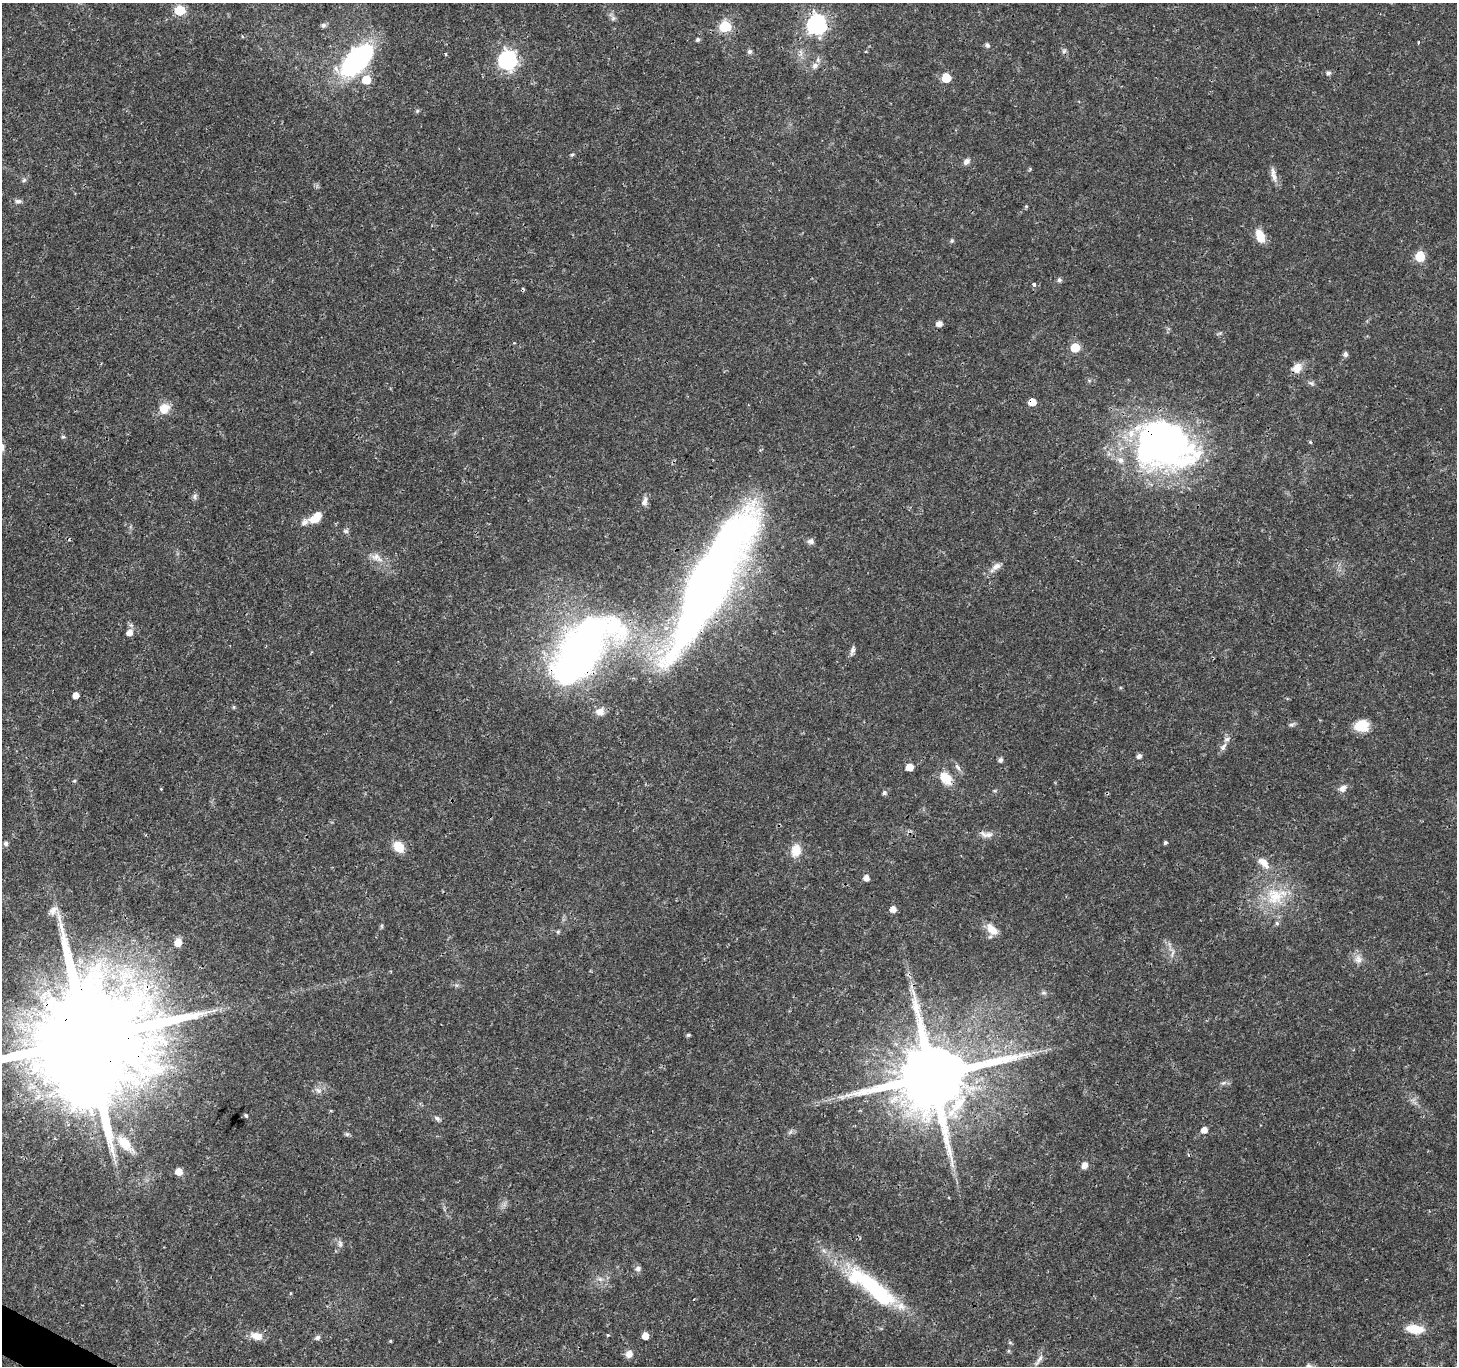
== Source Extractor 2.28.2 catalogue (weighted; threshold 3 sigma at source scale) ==
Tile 7 of 4 x 4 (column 3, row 2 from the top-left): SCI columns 2916-4370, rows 2925-4288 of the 5835 x 5916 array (HDU 1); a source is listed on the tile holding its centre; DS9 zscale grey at full resolution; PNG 1459 x 1368 px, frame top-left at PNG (2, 3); no overlay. Shown black and unused: <1% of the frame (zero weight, under 3 of 4 exposures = <1% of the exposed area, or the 3 px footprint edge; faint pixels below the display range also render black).
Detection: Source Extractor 2.28.2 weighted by HDU 2 'WHT'; one run over the whole footprint, this tile lists its part. Background 0.0187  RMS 0.0017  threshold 0.00782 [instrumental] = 3 sigma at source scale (4.5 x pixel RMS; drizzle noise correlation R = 1.50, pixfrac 1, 0.0396/0.0396 arcsec/px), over >= 5 px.
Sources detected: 118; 3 inside a brighter object's white glare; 2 cosmic-ray / hot-pixel residue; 1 long thin detection or spike segment (spike, bleed or trail) — not listed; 5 inside a brighter listed object's ellipse — not listed separately; the other 107 listed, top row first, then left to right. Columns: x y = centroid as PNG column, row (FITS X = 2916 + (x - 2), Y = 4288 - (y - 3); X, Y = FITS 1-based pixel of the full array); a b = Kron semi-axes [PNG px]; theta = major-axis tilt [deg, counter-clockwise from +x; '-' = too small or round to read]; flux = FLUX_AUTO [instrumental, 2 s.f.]
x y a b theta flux
180 10 6 6 - 12
613 18 7 6 - 0.42
324 25 7 6 - 0.4
816 25 8 7 - 70
725 26 6 6 - 17
698 40 5 4 - 0.37
987 45 7 5 -62 0.4
750 51 5 5 - 0.52
1064 51 8 4 54 0.34
445 54 4 3 - 0.18
357 60 45 22 47 24
507 60 7 7 - 62
815 66 9 7 43 0.85
1328 73 6 5 - 0.48
946 78 6 6 - 6.9
417 111 6 4 47 0.25
572 154 6 4 45 0.3
966 161 10 7 40 0.73
1274 177 17 7 -77 1.2
24 180 6 5 - 0.35
18 201 10 6 0 0.53
1026 207 4 4 - 0.24
1260 236 15 9 -68 2.7
952 241 6 5 - 0.3
1420 256 7 7 - 4.6
1059 280 5 5 - 0.54
1034 285 4 3 - 0.54
939 324 6 5 - 1.1
1075 348 6 5 - 7.3
1345 354 5 5 - 0.67
1297 368 14 11 43 1.7
1311 383 10 5 -18 0.43
1032 402 5 5 - 3.2
164 408 13 11 46 2.4
63 437 6 4 -7 0.25
1310 442 4 4 - 0.23
1164 445 63 48 -18 71
2 447 12 6 81 0.7
195 496 9 4 90 0.43
644 501 13 7 79 0.91
316 517 16 9 41 2.7
346 531 8 5 -15 0.38
810 541 9 6 -1 0.68
376 557 18 10 -31 1.7
996 566 13 8 29 1.1
709 590 139 24 63 180
129 632 7 6 - 1.4
581 650 65 28 51 110
852 651 12 5 73 0.6
76 695 5 4 - 1.4
234 707 6 4 -90 0.19
600 711 11 9 12 1.3
1291 724 9 4 9 0.37
1362 726 16 13 8 3.4
1223 747 12 7 47 0.75
1139 756 5 4 - 0.68
1001 760 5 5 - 0.59
909 767 5 5 - 2.8
958 767 12 6 -53 0.65
946 778 16 11 -50 3.4
74 781 5 4 - 0.24
1343 788 11 8 34 0.93
884 793 5 5 - 0.48
986 834 20 8 -8 1.2
5 843 5 5 - 0.51
1165 843 4 4 - 0.37
399 847 11 8 -49 3.7
796 850 14 10 77 2.7
1264 863 20 9 -45 2
866 878 5 5 - 1.1
1275 896 26 25 - 7.5
893 909 5 5 - 1.5
53 910 13 9 44 1.1
1277 923 6 5 - 0.36
382 926 6 4 -72 0.22
992 929 19 10 -45 2.1
558 932 6 5 - 0.26
178 942 7 6 - 1.9
1172 953 13 3 66 0.47
1358 959 12 10 -77 1.2
1043 993 8 4 0 0.38
688 1035 5 4 - 0.3
87 1040 36 24 49 6500
932 1076 21 19 34 2200
1223 1083 6 5 - 0.37
318 1090 11 7 -29 0.82
246 1115 5 4 - 0.27
437 1118 9 6 -30 0.49
1204 1130 5 5 - 1.6
790 1132 8 4 53 0.37
347 1134 6 5 - 0.34
125 1143 24 13 -49 3.5
1084 1165 8 7 - 1.1
179 1172 6 5 - 2.2
340 1244 10 6 -89 0.61
638 1268 8 7 - 0.6
600 1279 8 5 -45 0.5
873 1287 75 19 -40 20
1415 1329 15 8 -5 4.6
608 1335 4 4 - 0.17
256 1336 15 9 -14 2
645 1336 5 5 - 1.9
317 1337 6 5 - 0.61
390 1341 4 4 - 0.18
1010 1343 6 4 0 0.23
629 1354 9 8 - 1.1
1039 1360 19 5 57 0.82
Overlapping masked pixels (flux is a lower limit): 8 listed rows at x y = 1297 368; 1032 402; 1164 445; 709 590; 581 650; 87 1040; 932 1076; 873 1287
Isophote crosses this tile's border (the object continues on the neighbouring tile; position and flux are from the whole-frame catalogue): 2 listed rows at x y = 2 447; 87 1040